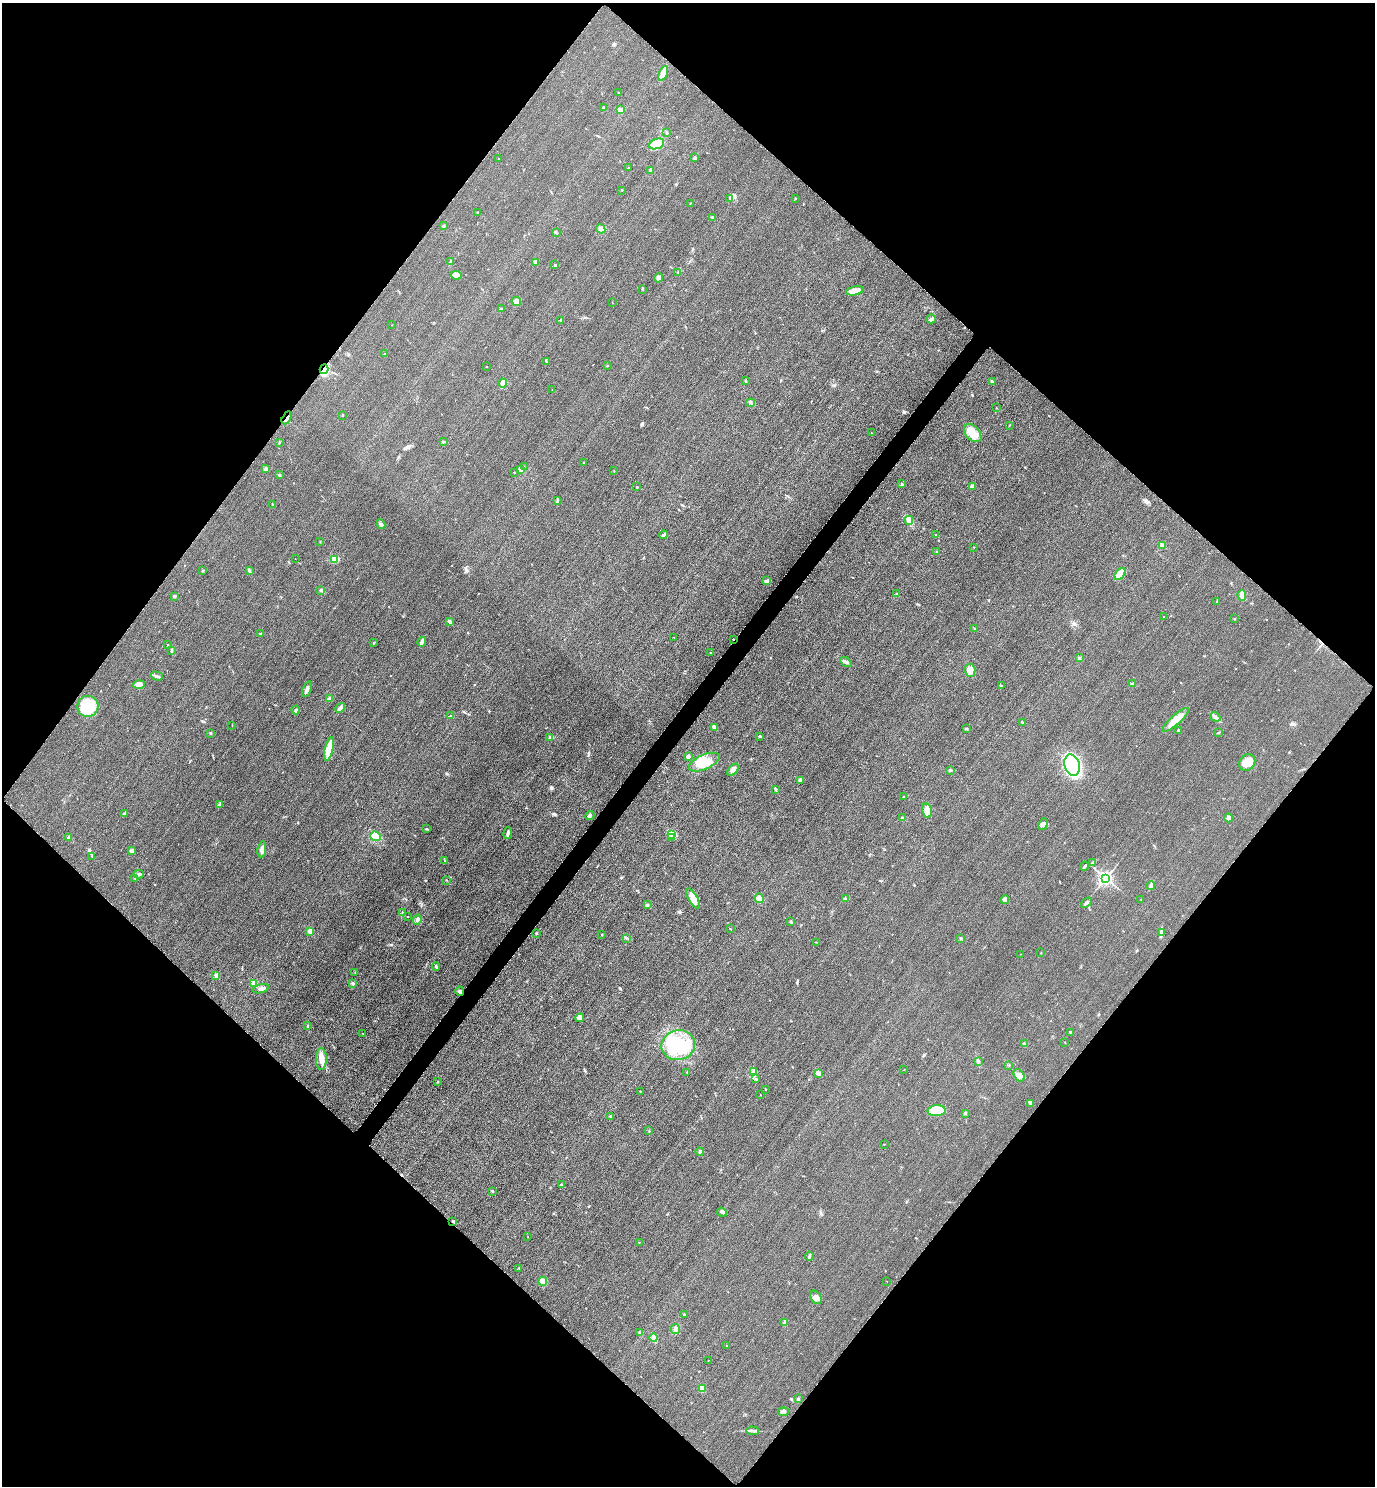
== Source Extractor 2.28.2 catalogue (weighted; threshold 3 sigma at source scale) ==
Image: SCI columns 325-5814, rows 30-5965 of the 5996 x 5993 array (HDU 1 of 3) = the unmasked area's bounding box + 8 px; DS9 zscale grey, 4 x 4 block average (1 PNG px = mean of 4 x 4 image px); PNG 1377 x 1488 px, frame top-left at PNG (2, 3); each listed source drawn as its Kron ellipse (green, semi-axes under 4 px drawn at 4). Shown black and unused: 51% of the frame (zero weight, under 3 of 4 exposures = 3% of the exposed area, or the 3 px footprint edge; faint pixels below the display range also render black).
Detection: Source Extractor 2.28.2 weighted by HDU 2 'WHT'. Background 0.0511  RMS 0.017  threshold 0.0753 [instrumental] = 3 sigma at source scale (4.5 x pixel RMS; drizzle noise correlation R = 1.50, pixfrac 1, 0.05/0.05 arcsec/px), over >= 5 px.
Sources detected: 243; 1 inside a brighter object's white glare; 2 cosmic-ray / hot-pixel residue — neither listed nor drawn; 6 coinciding with a brighter row at this scale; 5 inside a brighter listed object's ellipse — not listed separately; the other 229 listed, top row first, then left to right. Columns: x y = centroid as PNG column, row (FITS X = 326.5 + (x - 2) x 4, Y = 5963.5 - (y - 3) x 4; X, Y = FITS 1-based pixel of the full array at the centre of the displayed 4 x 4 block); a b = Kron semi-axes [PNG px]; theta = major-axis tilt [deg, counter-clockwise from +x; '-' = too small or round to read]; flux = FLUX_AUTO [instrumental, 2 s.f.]
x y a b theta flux
663 73 8 3 66 43
619 93 2 2 - 3.5
603 108 2 2 - 51
620 110 3 3 - 53
667 133 3 2 - 7.3
657 144 8 5 21 71
695 158 2 2 - 13
498 159 2 2 - 4.7
628 168 2 2 - 4.1
651 170 4 2 - 11
622 190 2 2 - 3.8
730 198 3 2 - 4.2
795 198 2 2 - 4.6
690 203 2 2 - 2.5
477 212 2 2 - 6.4
713 217 3 2 - 12
443 226 2 2 - 39
601 229 5 3 - 38
556 233 3 2 - 7.5
451 262 3 2 - 20
536 262 4 3 - 22
555 265 3 2 - 7.5
678 272 2 2 - 5.4
456 275 5 4 - 50
659 278 5 4 - 24
642 289 3 2 - 6.4
855 291 9 4 13 110
516 301 5 4 - 51
612 302 2 2 - 1.8
501 309 3 2 - 9.8
931 319 5 3 - 27
561 320 3 2 - 13
392 325 2 2 - 2.1
384 354 2 2 - 4.5
546 361 4 2 - 8.6
486 366 2 2 - 3.1
607 366 2 2 - 3.6
324 369 5 3 - 86
745 381 2 2 - 3.6
992 382 2 2 - 8.2
503 383 4 3 - 41
552 390 2 2 - 3.2
750 403 4 2 - 15
996 408 2 2 - 3.8
342 415 2 2 - 6.3
287 418 7 2 62 29
1009 426 2 2 - 2.7
871 433 2 2 - 2.2
973 433 10 7 -49 120
443 441 3 2 - 10
279 442 2 2 - 6.3
583 462 2 2 - 3.1
524 466 2 2 - 3.1
266 469 2 2 - 5
521 470 3 3 - 40
614 471 2 2 - 2.8
514 472 2 2 - 6.5
280 475 3 2 - 8.6
902 484 3 2 - 8.7
973 486 3 2 - 12
637 487 2 2 - 3.6
557 501 3 2 - 12
272 505 2 2 - 5
909 520 4 4 - 29
381 524 5 3 - 21
663 535 4 2 - 45
936 535 2 2 - 5.5
320 542 2 2 - 2.6
1162 545 2 2 - 230
974 547 2 2 - 4.1
936 552 2 2 - 3.6
295 559 2 2 - 3.1
334 559 4 3 - 79
203 570 2 2 - 11
249 570 3 2 - 14
1120 574 7 4 49 130
767 581 3 2 - 44
321 590 2 2 - 86
897 594 2 2 - 5.6
1242 595 5 3 - 27
174 596 3 2 - 11
1217 601 2 2 - 4
1163 617 2 2 - 6.1
1234 619 2 2 - 5.8
450 622 4 3 - 17
974 628 2 2 - 4.2
261 633 3 2 - 7.2
674 637 2 2 - 2.4
733 639 2 2 - 21
422 642 5 2 - 58
373 643 3 2 - 5.7
167 645 2 2 - 2.3
171 651 3 2 - 11
710 653 2 2 - 7.5
1079 658 3 2 - 17
846 662 6 3 -35 28
970 670 6 5 - 60
157 676 6 2 -17 18
139 684 6 3 3 30
1132 684 2 2 - 74
1001 686 2 2 - 10
307 689 8 3 69 32
329 698 3 2 - 20
88 706 10 10 - 310
340 708 5 3 - 29
296 710 4 2 - 13
451 716 2 2 - 6.7
1215 717 5 3 - 27
1176 720 17 5 42 150
1022 722 2 2 - 21
232 725 2 2 - 2.6
714 728 2 2 - 45
966 729 3 2 - 8.7
1178 730 3 2 - 7
210 733 3 2 - 7.8
1218 733 3 2 - 5.3
760 736 3 2 - 8.5
550 738 3 2 - 11
329 749 12 4 77 170
688 756 2 2 - 41
704 762 16 7 24 170
1247 762 9 7 51 100
1072 765 11 7 -73 860
733 770 7 4 48 46
950 770 3 2 - 11
800 780 4 2 - 27
776 789 3 2 - 20
904 797 3 2 - 13
220 805 3 3 - 13
927 810 7 4 -77 45
125 814 4 3 - 14
590 816 5 3 - 21
903 818 3 2 - 8.1
1229 818 4 2 - 15
1043 824 6 4 69 32
426 829 2 2 - 6.6
508 833 6 3 80 23
671 834 2 2 - 12
375 836 5 4 - 120
671 837 2 2 - 3.9
69 838 3 3 - 24
262 849 8 4 82 41
132 851 2 2 - 130
92 856 2 2 - 3.4
445 861 3 2 - 5.3
1093 862 2 2 - 6.5
1084 866 5 2 - 16
139 874 5 3 - 23
135 878 3 2 - 12
1106 878 2 2 - 3300
446 880 2 2 - 4.8
1151 885 4 2 - 23
693 898 11 4 -60 74
759 898 5 4 - 36
845 899 4 2 - 14
1005 899 4 3 - 38
1141 899 2 2 - 2.8
1086 903 6 2 38 21
647 905 3 3 - 17
402 913 2 2 - 4.3
407 916 2 2 - 4.2
417 919 5 4 - 30
791 922 3 2 - 10
731 929 2 2 - 4.2
310 931 3 3 - 32
1161 933 3 2 - 13
536 934 2 2 - 9.9
602 934 2 2 - 4.7
627 938 4 2 - 8.9
960 938 2 2 - 5.8
816 942 3 2 - 3.5
1041 953 2 2 - 2.8
1021 954 2 2 - 2.3
436 967 4 2 - 15
355 972 2 2 - 3
216 975 4 4 - 19
254 983 2 2 - 280
352 983 2 2 - 5.5
261 989 8 3 17 30
460 991 4 3 - 18
580 1018 4 4 - 57
307 1026 3 2 - 4.6
1071 1032 2 2 - 10
363 1034 2 2 - 4.2
1065 1042 2 2 - 3.4
1024 1044 3 2 - 16
678 1045 17 15 11 370
321 1059 11 5 90 75
978 1061 3 2 - 5.3
1009 1065 2 2 - 4.1
904 1069 2 2 - 3
687 1072 2 2 - 4.8
753 1072 3 2 - 14
818 1073 2 2 - 5.4
1019 1075 7 4 -54 45
756 1079 3 2 - 6.8
438 1082 2 2 - 3.6
765 1089 2 2 - 3.4
640 1091 2 2 - 11
760 1095 2 2 - 5.3
1030 1104 4 3 - 16
937 1111 9 5 3 250
965 1113 2 2 - 19
611 1116 2 2 - 9.4
649 1131 2 2 - 4.7
884 1144 2 2 - 6.4
700 1152 4 2 - 15
561 1185 2 2 - 7.8
492 1191 3 2 - 5.5
722 1212 5 2 - 18
453 1221 2 2 - 18
528 1237 2 2 - 2.2
639 1242 2 2 - 9.5
809 1256 4 2 - 14
519 1268 3 2 - 7.6
543 1281 4 4 - 60
887 1281 2 2 - 2
816 1297 7 5 -59 51
684 1314 3 2 - 7
785 1323 3 3 - 25
675 1329 5 3 - 22
640 1333 3 2 - 13
654 1338 4 3 - 22
727 1346 2 2 - 7.4
708 1361 2 2 - 2.1
702 1388 4 3 - 88
798 1399 3 2 - 9.7
783 1412 5 3 - 32
753 1431 6 3 -2 26
Overlapping masked pixels (flux is a lower limit): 4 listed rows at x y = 324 369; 287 418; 733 639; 453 1221
Diffuse or blended objects may show on this block-average render without a row.